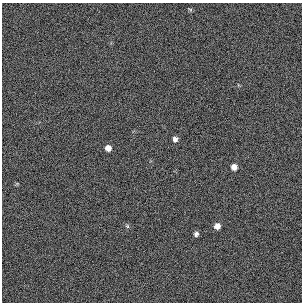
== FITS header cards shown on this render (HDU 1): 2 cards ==
NAXIS1  =                  300 / length of original image axis
NAXIS2  =                  300 / length of original image axis

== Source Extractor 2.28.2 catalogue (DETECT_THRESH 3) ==
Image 300 x 300 px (HDU 1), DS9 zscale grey, 1 PNG px = 1 image px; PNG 304 x 304 px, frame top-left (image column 1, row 300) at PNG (2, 3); no overlay
Background 385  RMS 66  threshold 198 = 3 sigma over >= 5 px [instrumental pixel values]
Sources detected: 7; all 7 listed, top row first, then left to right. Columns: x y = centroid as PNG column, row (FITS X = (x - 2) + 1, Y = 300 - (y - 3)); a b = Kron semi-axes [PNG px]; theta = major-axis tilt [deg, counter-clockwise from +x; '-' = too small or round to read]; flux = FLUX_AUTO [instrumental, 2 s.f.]
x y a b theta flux
190 9 6 4 -18 5700
175 139 6 6 - 15000
108 148 6 6 - 27000
234 167 6 6 - 26000
127 226 5 5 - 6800
217 226 6 6 - 26000
196 234 6 5 - 12000